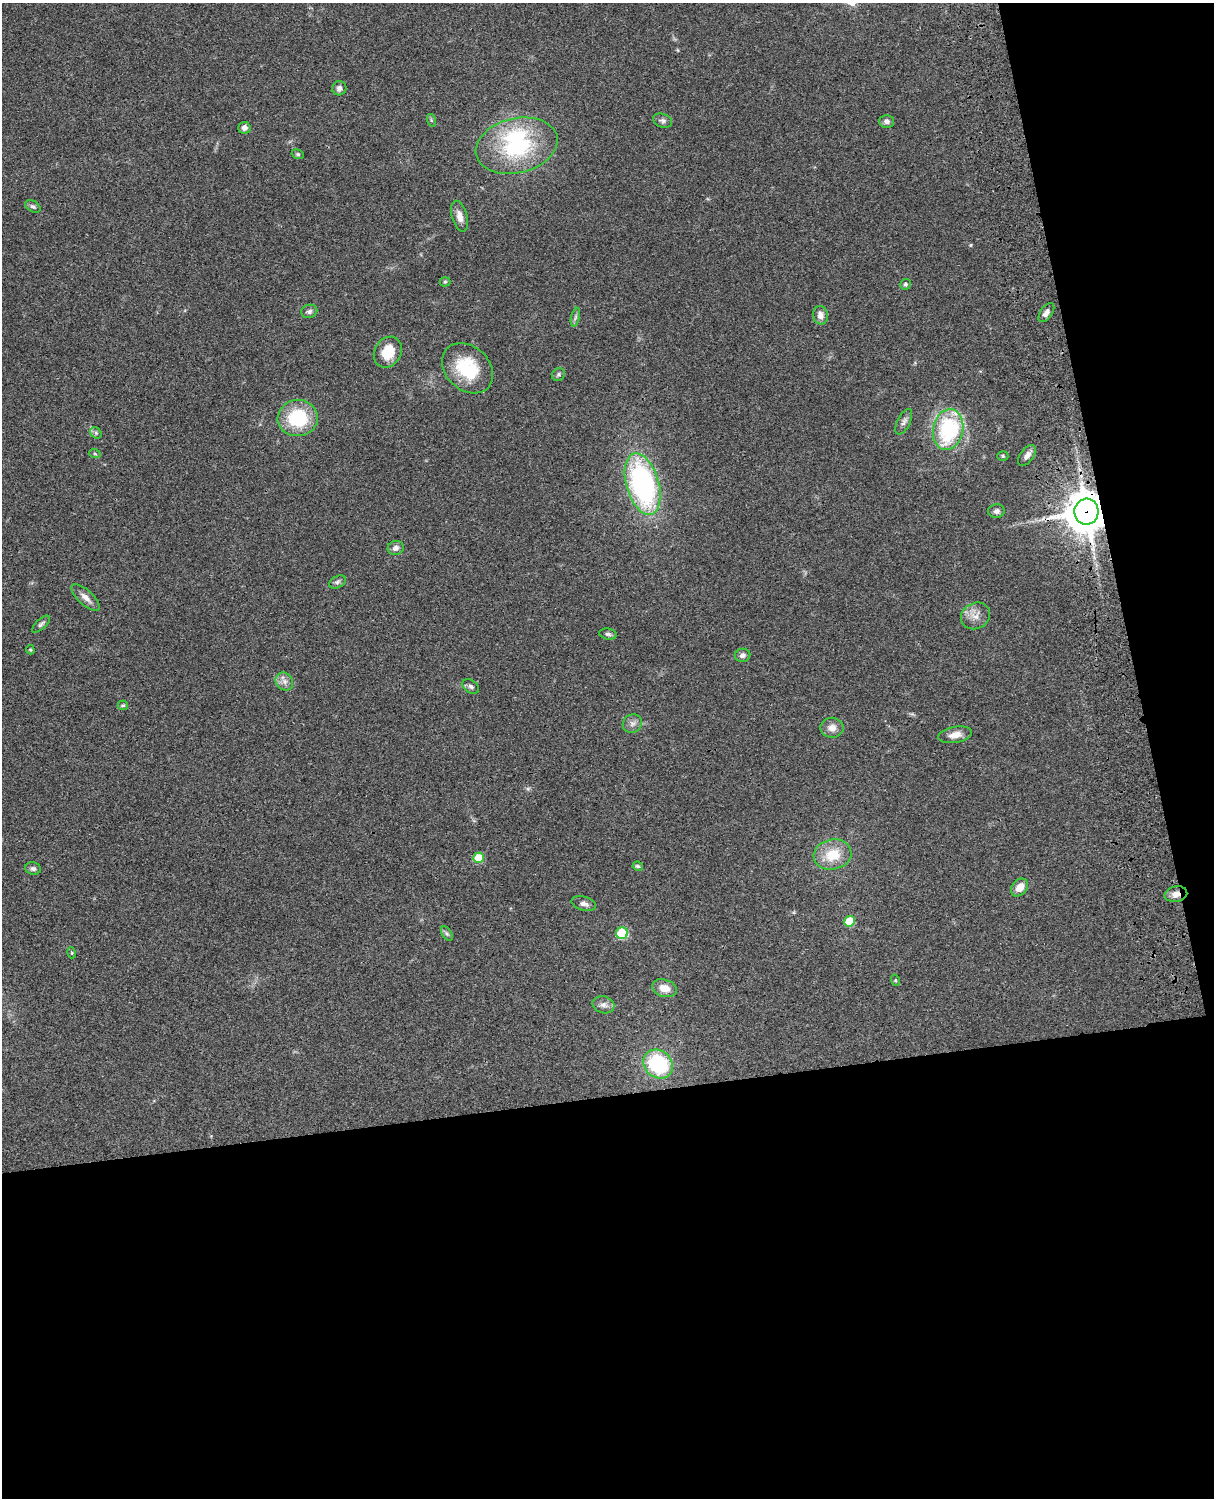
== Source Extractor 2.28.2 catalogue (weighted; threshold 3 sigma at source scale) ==
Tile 12 of 4 x 3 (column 4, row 3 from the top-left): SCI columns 3757-4968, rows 277-1772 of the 5087 x 4927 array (HDU 1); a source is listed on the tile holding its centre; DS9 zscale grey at full resolution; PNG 1216 x 1500 px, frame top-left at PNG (2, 3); each listed source drawn as its Kron ellipse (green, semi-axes under 4 px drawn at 4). Shown black and unused: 33% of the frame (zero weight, under 3 of 4 exposures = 6% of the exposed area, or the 3 px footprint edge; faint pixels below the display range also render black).
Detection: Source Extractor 2.28.2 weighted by HDU 2 'WHT'; one run over the whole footprint, this tile lists its part. Background 0.0802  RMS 0.0058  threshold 0.0262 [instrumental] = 3 sigma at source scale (4.5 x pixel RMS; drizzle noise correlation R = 1.50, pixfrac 1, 0.05/0.05 arcsec/px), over >= 5 px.
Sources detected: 58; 1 inside a brighter object's white glare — neither listed nor drawn; the other 57 listed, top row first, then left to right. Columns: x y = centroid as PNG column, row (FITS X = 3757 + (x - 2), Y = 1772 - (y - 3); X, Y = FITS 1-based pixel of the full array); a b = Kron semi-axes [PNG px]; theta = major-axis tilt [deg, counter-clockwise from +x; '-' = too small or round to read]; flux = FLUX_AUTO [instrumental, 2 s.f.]
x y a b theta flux
339 88 7 7 - 2.2
431 120 6 4 -72 0.71
663 121 10 6 -19 1.8
887 121 7 6 - 2
244 128 6 6 - 2.4
517 146 41 27 13 55
298 154 6 4 -21 0.87
33 206 8 5 -29 1.5
460 216 16 7 -74 4.3
445 282 5 5 - 0.75
905 284 5 5 - 1.4
309 311 8 6 18 1.7
1046 313 11 5 54 2.8
820 315 9 7 -80 3.6
575 317 9 4 77 1.3
388 352 16 13 59 14
467 368 28 22 -43 30
558 375 7 6 - 1.2
298 418 20 18 6 33
904 422 14 6 64 2.3
948 429 21 15 78 51
96 433 6 5 - 1.1
95 454 6 3 -20 0.69
1027 455 12 6 52 2.9
1003 456 5 4 - 0.81
643 484 32 16 -74 120
996 511 8 7 - 2.1
1086 512 13 12 - 1600
396 548 8 7 - 2.7
337 582 9 5 28 1.5
86 598 18 7 -43 4.1
975 616 15 13 32 5.6
41 624 11 5 42 1.4
608 634 9 5 -8 1.4
30 650 5 4 - 0.64
742 655 8 6 12 2.1
284 681 9 8 - 2.9
471 686 9 6 -33 1.7
123 705 5 4 - 0.79
632 724 10 9 - 2.7
832 728 11 10 - 4.2
955 735 17 8 10 5.2
832 855 19 15 14 15
478 858 5 5 - 19
638 866 5 4 - 1.2
33 869 8 6 -13 1.6
1020 887 10 7 48 6.2
1176 894 11 8 11 3.9
584 904 12 7 -14 2.6
849 921 5 5 - 20
622 933 6 6 - 39
447 934 8 4 -58 1.2
72 953 5 3 - 0.59
895 980 6 3 -72 0.61
664 988 12 8 -18 6.2
603 1005 11 8 -17 2.9
658 1064 16 13 -38 41
Overlapping masked pixels (flux is a lower limit): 2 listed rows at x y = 1086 512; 1176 894